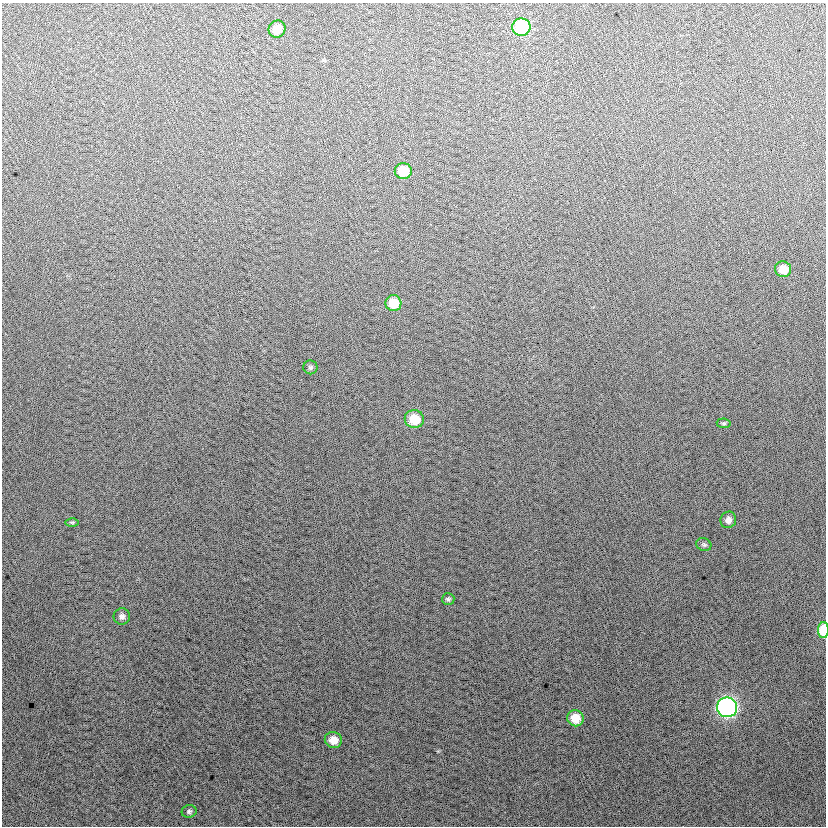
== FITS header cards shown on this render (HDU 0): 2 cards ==
NAXIS1  =                  824
NAXIS2  =                  824

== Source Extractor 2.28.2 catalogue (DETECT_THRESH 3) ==
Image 824 x 824 px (HDU 0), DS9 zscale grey, 1 PNG px = 1 image px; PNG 828 x 828 px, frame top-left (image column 1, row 824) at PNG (2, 3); each listed source drawn as its Kron ellipse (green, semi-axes under 4 px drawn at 4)
Background 12.4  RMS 14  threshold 40.8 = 3 sigma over >= 5 px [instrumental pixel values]
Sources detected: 18; all 18 listed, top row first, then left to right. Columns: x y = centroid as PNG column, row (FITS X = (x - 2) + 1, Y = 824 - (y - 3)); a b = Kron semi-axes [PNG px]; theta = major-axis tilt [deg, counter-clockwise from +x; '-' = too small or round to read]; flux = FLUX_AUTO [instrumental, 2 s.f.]
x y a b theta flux
521 27 9 8 - 57000
277 29 8 8 - 12000
403 171 8 8 - 25000
783 269 8 7 - 12000
393 303 8 8 - 19000
310 367 7 7 - 2000
414 419 9 9 - 22000
724 423 7 5 -7 1700
728 520 8 7 - 5000
72 522 6 4 -1 1500
704 545 8 6 -24 2100
448 599 6 6 - 2000
122 616 8 8 - 3700
823 630 8 5 89 30000
727 707 10 10 - 260000
575 718 8 8 - 18000
333 740 8 8 - 12000
189 811 7 6 - 2100
At the frame edge (FLAGS 8, measured only in part): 1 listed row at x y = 823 630